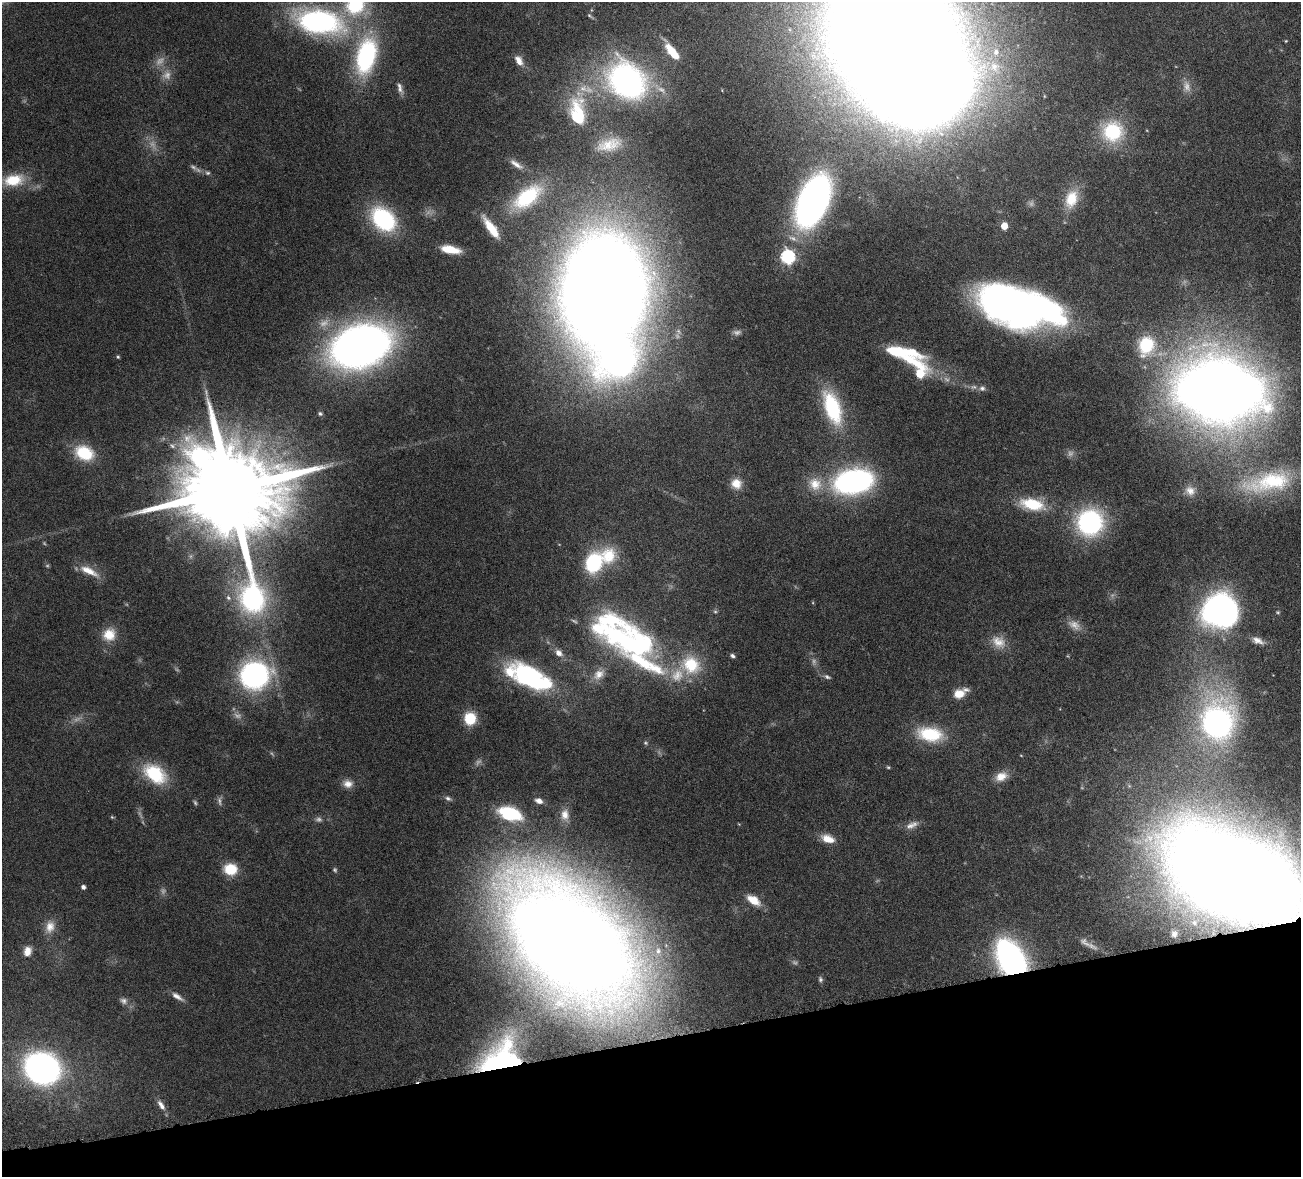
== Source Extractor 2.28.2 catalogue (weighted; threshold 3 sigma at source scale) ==
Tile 14 of 4 x 4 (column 2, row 4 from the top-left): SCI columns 1458-2756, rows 333-1507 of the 5511 x 5251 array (HDU 1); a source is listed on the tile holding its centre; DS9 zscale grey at full resolution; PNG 1303 x 1179 px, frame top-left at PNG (2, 2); no overlay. Shown black and unused: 12% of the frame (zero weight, under 4 of 8 exposures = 8% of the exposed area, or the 3 px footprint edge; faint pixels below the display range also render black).
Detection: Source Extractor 2.28.2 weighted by HDU 2 'WHT'; one run over the whole footprint, this tile lists its part. Background 0.116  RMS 0.0034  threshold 0.0138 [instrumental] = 3 sigma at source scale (4.09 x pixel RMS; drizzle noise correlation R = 1.36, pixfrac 0.8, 0.05/0.05 arcsec/px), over >= 5 px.
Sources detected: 140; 28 too faint to see at this stretch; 7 inside a brighter object's white glare — not listed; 11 inside a brighter listed object's ellipse — not listed separately; the other 94 listed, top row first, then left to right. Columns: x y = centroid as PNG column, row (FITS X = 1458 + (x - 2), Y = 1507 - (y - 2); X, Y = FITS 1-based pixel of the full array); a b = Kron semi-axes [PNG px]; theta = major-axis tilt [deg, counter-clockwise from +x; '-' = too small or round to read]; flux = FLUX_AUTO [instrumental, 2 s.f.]
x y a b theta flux
355 5 24 21 39 18
590 16 12 4 -37 0.61
319 21 52 25 -11 65
893 33 84 64 -11 1500
1286 41 4 4 - 0.28
672 51 18 8 -47 6.4
996 52 11 9 86 2.9
366 56 41 21 77 38
519 60 15 8 -58 2.5
627 81 44 35 -42 74
400 89 13 7 -59 1.5
577 118 48 22 -86 15
1112 131 28 26 -12 19
609 144 32 15 14 7.5
516 164 18 6 -35 1.8
208 173 7 5 0 0.66
13 180 28 16 9 9.6
527 197 37 18 38 17
1071 199 25 16 70 8.3
813 201 46 23 66 150
383 219 24 18 -44 34
1004 226 5 5 - 4.6
491 228 23 7 -55 6.5
450 249 19 7 -10 7
787 257 7 6 - 57
603 292 70 49 86 1200
1014 305 77 32 -15 180
361 346 43 28 17 250
1146 346 24 19 73 13
118 357 5 4 - 0.38
912 361 60 15 -23 16
982 388 9 7 -1 1
1219 390 48 34 -8 840
832 408 43 19 -71 23
320 414 5 5 - 0.53
172 445 10 9 - 1.5
84 453 22 16 -24 12
853 481 32 19 9 85
1269 482 73 28 12 32
736 484 13 12 - 4
815 484 21 18 -42 6.9
230 490 37 30 4 9800
1190 491 15 14 - 3.3
1032 504 23 11 -12 14
1090 522 24 23 - 46
593 563 23 17 65 19
89 571 27 9 -26 4.8
228 598 8 5 -45 0.83
715 611 6 5 - 0.52
1278 612 5 4 - 0.34
1228 613 30 18 82 56
109 635 17 16 - 5.8
626 640 86 34 -25 72
1258 640 16 8 -22 2.2
999 642 20 15 -32 4.4
559 653 11 8 -41 1.9
732 656 6 4 -27 0.77
599 674 18 12 40 3.6
254 675 21 19 16 82
529 676 41 19 -25 48
827 677 10 5 -24 0.84
959 694 13 10 15 4
470 718 14 13 - 7.5
1217 722 24 21 83 110
930 734 31 17 -10 14
645 743 6 5 - 0.46
155 774 29 18 -36 16
1001 776 16 11 22 3.6
348 784 13 10 -11 2.6
448 798 9 6 -20 0.92
539 801 8 5 -19 1.7
510 813 22 12 -18 20
565 815 16 11 -87 3
112 817 6 4 -44 0.36
912 825 19 8 23 2.2
828 839 14 8 -19 4.3
230 869 14 12 -12 7.8
335 870 7 5 -65 0.54
1233 875 82 45 -23 1100
83 887 5 4 - 1
753 900 19 9 -36 4.5
1194 923 5 4 - 0.4
50 927 18 12 76 3.6
1174 934 4 4 - 0.75
570 942 86 47 -47 1200
27 951 11 9 76 2.8
658 951 6 5 - 0.58
1011 959 26 17 -58 100
820 979 7 5 -69 0.67
177 996 17 6 -33 1.9
124 1001 11 8 -26 1.4
495 1065 47 22 13 33
42 1068 21 18 -23 150
161 1105 15 6 -55 1.9
Overlapping masked pixels (flux is a lower limit): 3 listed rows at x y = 1233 875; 1011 959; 495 1065
Isophote crosses this tile's border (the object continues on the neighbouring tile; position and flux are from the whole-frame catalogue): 3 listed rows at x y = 355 5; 893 33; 1233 875